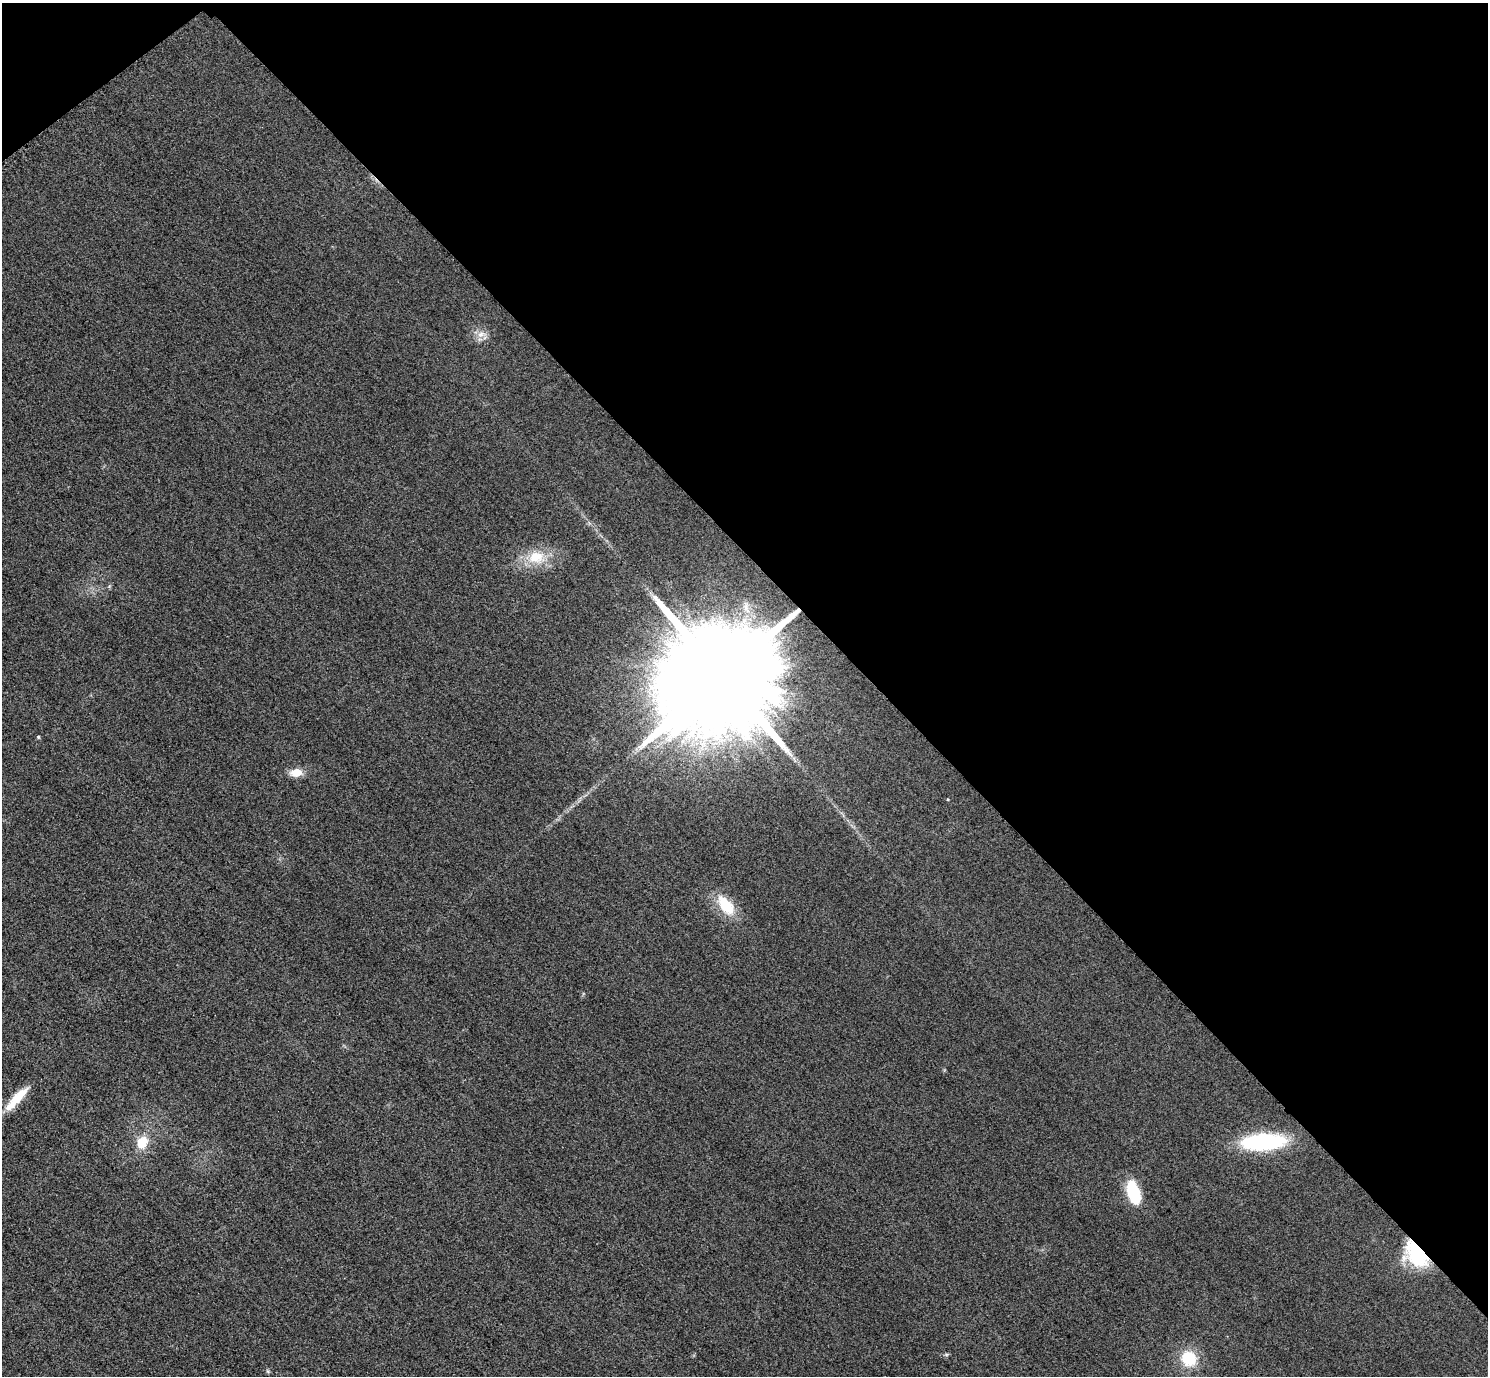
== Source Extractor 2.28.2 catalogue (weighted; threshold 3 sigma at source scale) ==
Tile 3 of 4 x 4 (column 3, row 1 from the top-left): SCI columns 3004-4489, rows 4304-5677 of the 6005 x 6003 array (HDU 1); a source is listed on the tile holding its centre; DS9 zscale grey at full resolution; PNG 1490 x 1378 px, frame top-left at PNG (2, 3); no overlay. Shown black and unused: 42% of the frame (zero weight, under 3 of 4 exposures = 3% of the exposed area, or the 3 px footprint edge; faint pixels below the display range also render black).
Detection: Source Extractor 2.28.2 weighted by HDU 2 'WHT'; one run over the whole footprint, this tile lists its part. Background 0.0521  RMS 0.016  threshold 0.0725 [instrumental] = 3 sigma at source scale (4.5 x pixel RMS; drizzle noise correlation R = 1.50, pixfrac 1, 0.05/0.05 arcsec/px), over >= 5 px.
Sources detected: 19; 1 inside a brighter object's white glare — not listed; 2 inside a brighter listed object's ellipse — not listed separately; the other 16 listed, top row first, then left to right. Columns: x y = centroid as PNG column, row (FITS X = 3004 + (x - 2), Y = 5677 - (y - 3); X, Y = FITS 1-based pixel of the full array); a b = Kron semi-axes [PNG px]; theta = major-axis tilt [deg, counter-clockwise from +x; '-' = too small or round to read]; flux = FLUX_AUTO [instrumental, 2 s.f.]
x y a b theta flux
481 334 15 9 6 13
536 557 26 19 0 47
721 676 33 23 34 83000
38 737 4 4 - 2.1
794 759 11 3 -61 4.2
296 772 13 9 4 23
948 799 4 3 - 1.2
726 905 27 14 -51 52
21 1093 24 11 36 22
142 1142 14 11 66 33
1263 1142 43 15 3 190
1133 1192 24 12 -72 70
1416 1254 31 20 -50 110
946 1354 6 4 0 2.4
1189 1358 18 16 -48 55
268 1371 6 5 - 2.4
Overlapping masked pixels (flux is a lower limit): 2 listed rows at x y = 721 676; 1416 1254